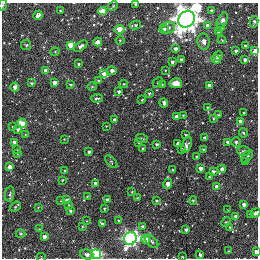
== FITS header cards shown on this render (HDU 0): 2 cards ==
NAXIS1  =                  256
NAXIS2  =                  256

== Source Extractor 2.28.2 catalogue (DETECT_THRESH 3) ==
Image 256 x 256 px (HDU 0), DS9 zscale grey, 1 PNG px = 1 image px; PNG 260 x 260 px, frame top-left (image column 1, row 256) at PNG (2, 3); each listed source drawn as its Kron ellipse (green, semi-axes under 4 px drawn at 4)
Background -0.00271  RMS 0.027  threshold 0.0808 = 3 sigma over >= 5 px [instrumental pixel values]
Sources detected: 142; all 142 listed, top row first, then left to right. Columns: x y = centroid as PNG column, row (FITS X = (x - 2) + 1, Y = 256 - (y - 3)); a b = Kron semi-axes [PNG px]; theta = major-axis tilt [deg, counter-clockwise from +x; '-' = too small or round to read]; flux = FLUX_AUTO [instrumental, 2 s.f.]
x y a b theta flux
136 4 3 3 - 4.1
3 5 6 3 81 1.9
113 6 5 3 - 2.3
60 11 3 3 - 2.4
103 11 4 4 - 42
212 11 3 3 - 4.5
38 15 5 3 - 8.6
186 19 9 7 53 2800
222 20 8 5 62 4.9
254 22 6 3 78 3.2
135 25 5 4 - 3.6
208 26 4 3 - 24
168 28 7 5 22 5.4
221 28 4 3 - 3.5
119 29 5 4 - 53
164 29 5 4 - 4.2
218 32 4 3 - 3.4
120 40 4 4 - 1.6
222 40 4 3 - 1.7
204 41 8 6 -83 9.5
98 42 4 3 - 22
26 45 5 5 - 2.7
70 45 4 4 - 35
81 46 8 4 35 6.4
245 46 3 2 - 1.9
175 49 4 3 - 8
236 51 3 3 - 3.9
255 51 4 3 - 35
55 52 4 4 - 1.9
218 56 5 3 - 10
216 59 5 3 - 7.6
182 60 3 3 - 4
245 60 4 3 - 6.1
172 62 3 3 - 5
78 64 3 3 - 2.9
165 70 2 2 - 1.2
46 71 4 4 - 21
112 71 5 4 - 8.8
104 74 4 4 - 16
98 81 3 3 - 3.3
54 82 4 3 - 14
158 82 6 3 45 1.6
31 83 3 3 - 2.1
176 83 6 5 - 13
124 84 4 3 - 2.2
162 84 3 2 - 1.1
70 85 3 3 - 2
209 85 4 3 - 8.8
15 87 4 4 - 16
92 87 5 3 - 1.9
119 91 3 3 - 4.4
149 93 4 3 - 2.8
97 98 6 3 4 2.7
142 100 3 3 - 1.9
164 103 4 3 - 7.3
207 107 4 4 - 1.6
244 112 3 2 - 1.3
183 115 3 3 - 1.8
218 115 3 3 - 2.3
176 117 4 3 - 15
213 118 4 3 - 1.7
115 120 4 3 - 8.7
240 121 3 3 - 8
22 123 5 4 - 36
106 126 2 2 - 1.1
12 127 4 2 - 1.3
18 129 4 3 - 3.6
243 133 5 4 - 2
25 135 3 3 - 1.6
186 135 3 2 - 1.5
142 138 6 3 -18 2.4
205 138 4 3 - 4.7
64 139 2 2 - 1.1
14 142 3 3 - 11
228 142 3 3 - 5.5
236 142 5 5 - 3.6
139 143 4 3 - 1.2
156 144 3 3 - 3.1
177 144 3 3 - 2.6
187 145 8 5 70 4.8
143 149 3 3 - 4.5
181 149 3 3 - 4.5
203 149 3 2 - 1.4
17 150 3 2 - 1.2
244 151 6 5 - 3.3
89 152 3 3 - 3.2
17 153 4 3 - 1.4
196 156 3 2 - 2.1
247 156 7 3 49 2.5
111 162 8 3 -46 1.9
246 162 3 3 - 1.3
9 167 4 3 - 12
200 168 4 3 - 11
222 169 4 3 - 4.4
65 170 3 2 - 1.5
173 170 3 2 - 1.9
213 171 4 3 - 3.8
209 177 3 3 - 1.8
62 180 3 3 - 2
96 184 4 3 - 9.2
168 184 5 4 - 17
217 187 4 4 - 28
132 192 3 3 - 2
10 194 7 4 79 4.1
87 196 4 3 - 1.8
137 198 3 3 - 1.5
67 200 4 3 - 7.8
107 200 3 3 - 4.1
193 200 4 3 - 2.4
61 201 3 3 - 1.2
156 201 3 3 - 2.6
69 205 4 3 - 1.7
244 205 4 3 - 7.8
15 207 5 2 - 3.2
38 207 3 2 - 1.4
104 208 3 2 - 1.7
228 210 2 2 - 1
70 211 3 3 - 3.2
256 213 5 4 - 6.2
250 214 3 3 - 2.1
236 216 4 3 - 9
87 221 3 2 - 1.1
119 221 4 4 - 2.6
226 222 5 4 - 2
102 224 4 3 - 9.8
82 226 3 2 - 1.9
143 227 4 3 - 6.3
230 227 4 3 - 2
39 229 3 3 - 1.1
186 230 3 3 - 3.6
21 234 5 4 - 1.9
44 237 4 3 - 11
130 238 6 6 - 570
146 240 4 4 - 20
152 241 8 4 -46 3.6
228 251 3 2 - 1.6
256 252 3 3 - 14
96 254 5 4 - 220
87 255 7 5 -17 5.7
200 255 3 3 - 4.2
41 257 4 3 - 1.5
182 257 3 3 - 2.2
At the frame edge (FLAGS 8, measured only in part): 9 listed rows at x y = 136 4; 3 5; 186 19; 255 51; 256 213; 256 252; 96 254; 41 257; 182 257